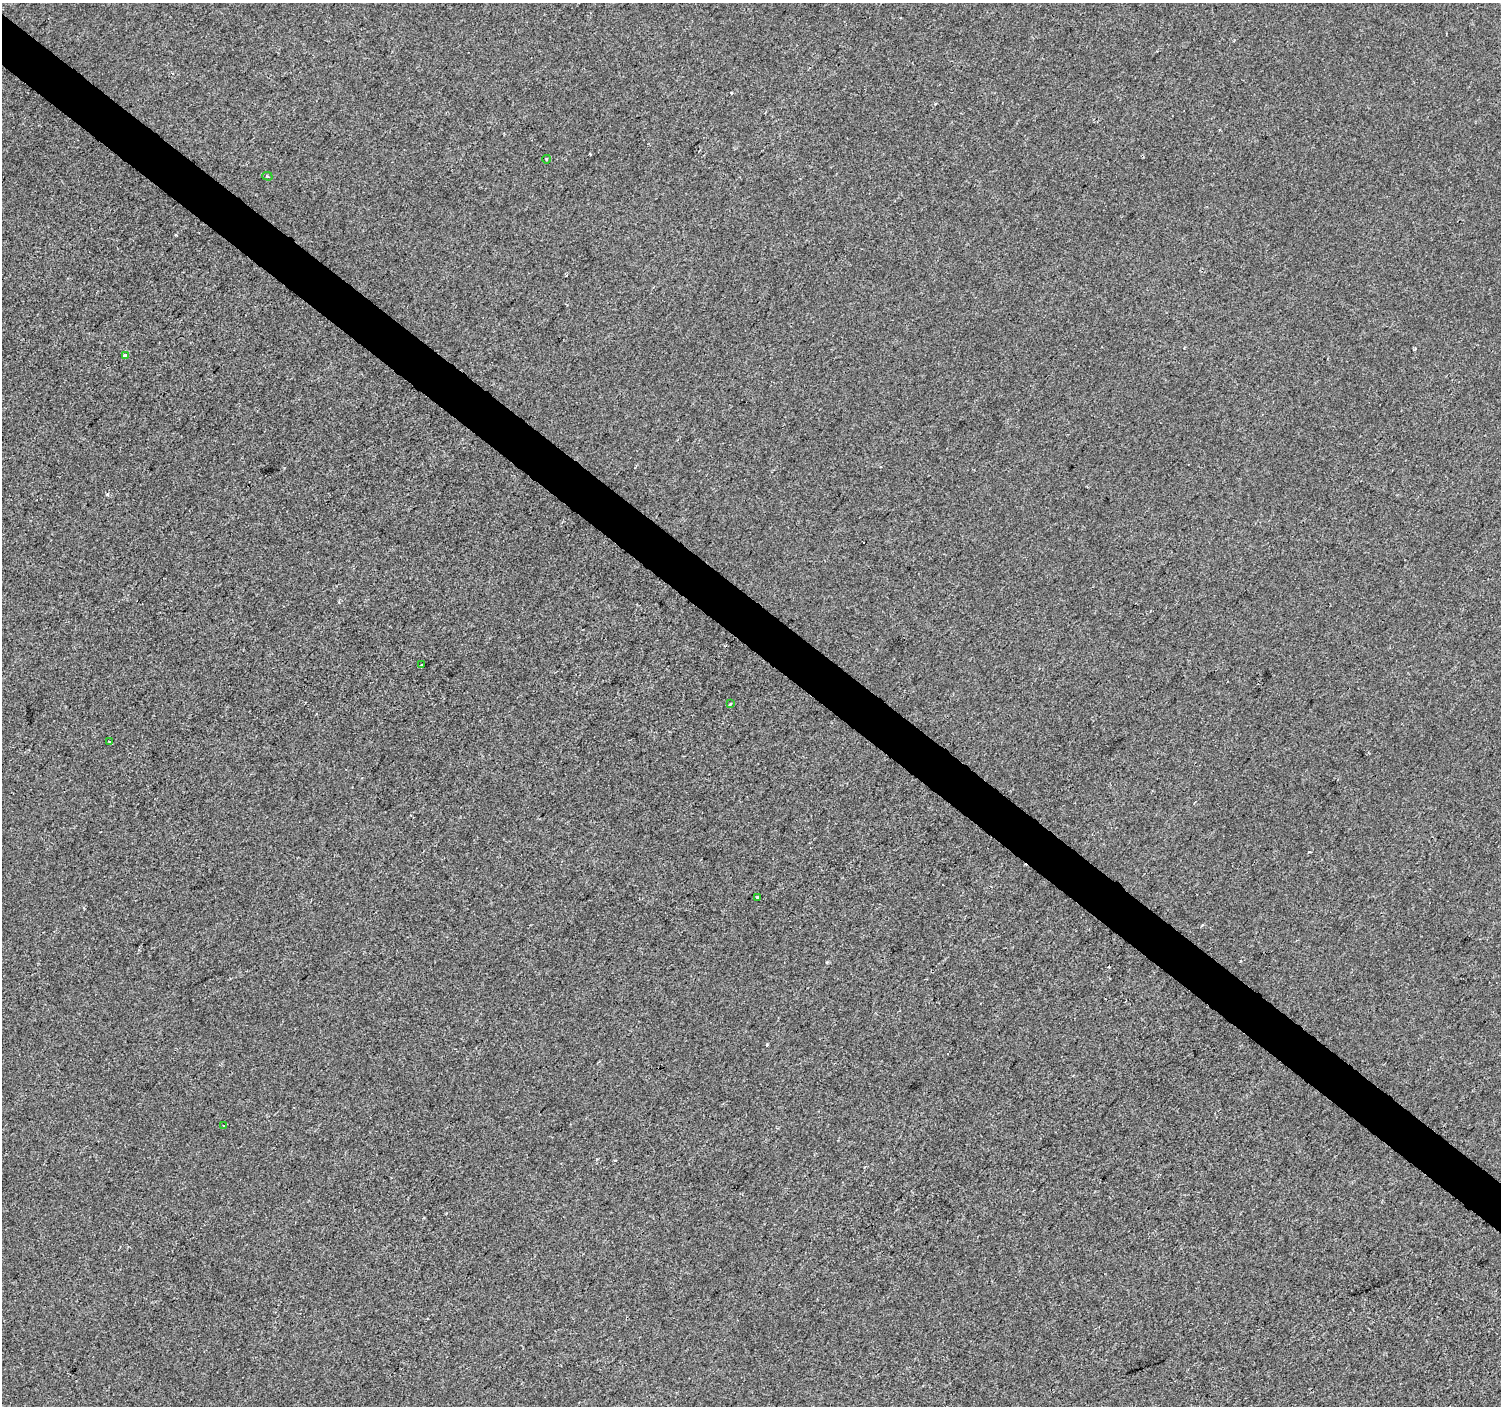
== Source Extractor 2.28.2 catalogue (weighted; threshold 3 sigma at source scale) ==
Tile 11 of 4 x 4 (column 3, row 3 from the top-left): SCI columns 3005-4503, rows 1643-3046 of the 6003 x 6025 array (HDU 1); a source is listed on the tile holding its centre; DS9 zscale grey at full resolution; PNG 1503 x 1408 px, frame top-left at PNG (2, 3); each listed source drawn as its Kron ellipse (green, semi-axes under 4 px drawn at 4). Shown black and unused: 4% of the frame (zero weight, under 2 of 3 exposures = <1% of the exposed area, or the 3 px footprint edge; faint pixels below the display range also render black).
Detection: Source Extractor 2.28.2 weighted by HDU 2 'WHT'; one run over the whole footprint, this tile lists its part. Background -2.46e-04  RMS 0.0042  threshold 0.0187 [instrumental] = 3 sigma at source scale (4.5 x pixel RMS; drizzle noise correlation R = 1.50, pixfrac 1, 0.0396/0.0396 arcsec/px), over >= 5 px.
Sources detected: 11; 3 cosmic-ray / hot-pixel residue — neither listed nor drawn; the other 8 listed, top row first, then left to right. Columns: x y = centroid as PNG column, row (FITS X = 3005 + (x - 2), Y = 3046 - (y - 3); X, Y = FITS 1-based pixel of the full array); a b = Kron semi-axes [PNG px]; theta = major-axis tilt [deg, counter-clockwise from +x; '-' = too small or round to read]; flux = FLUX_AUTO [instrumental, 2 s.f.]
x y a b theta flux
547 159 4 3 - 0.35
267 176 5 4 - 0.63
125 356 3 3 - 13
421 665 3 3 - 1.4
730 704 3 2 - 0.71
110 742 3 3 - 1.5
758 898 4 3 - 1.1
224 1125 4 2 - 0.4